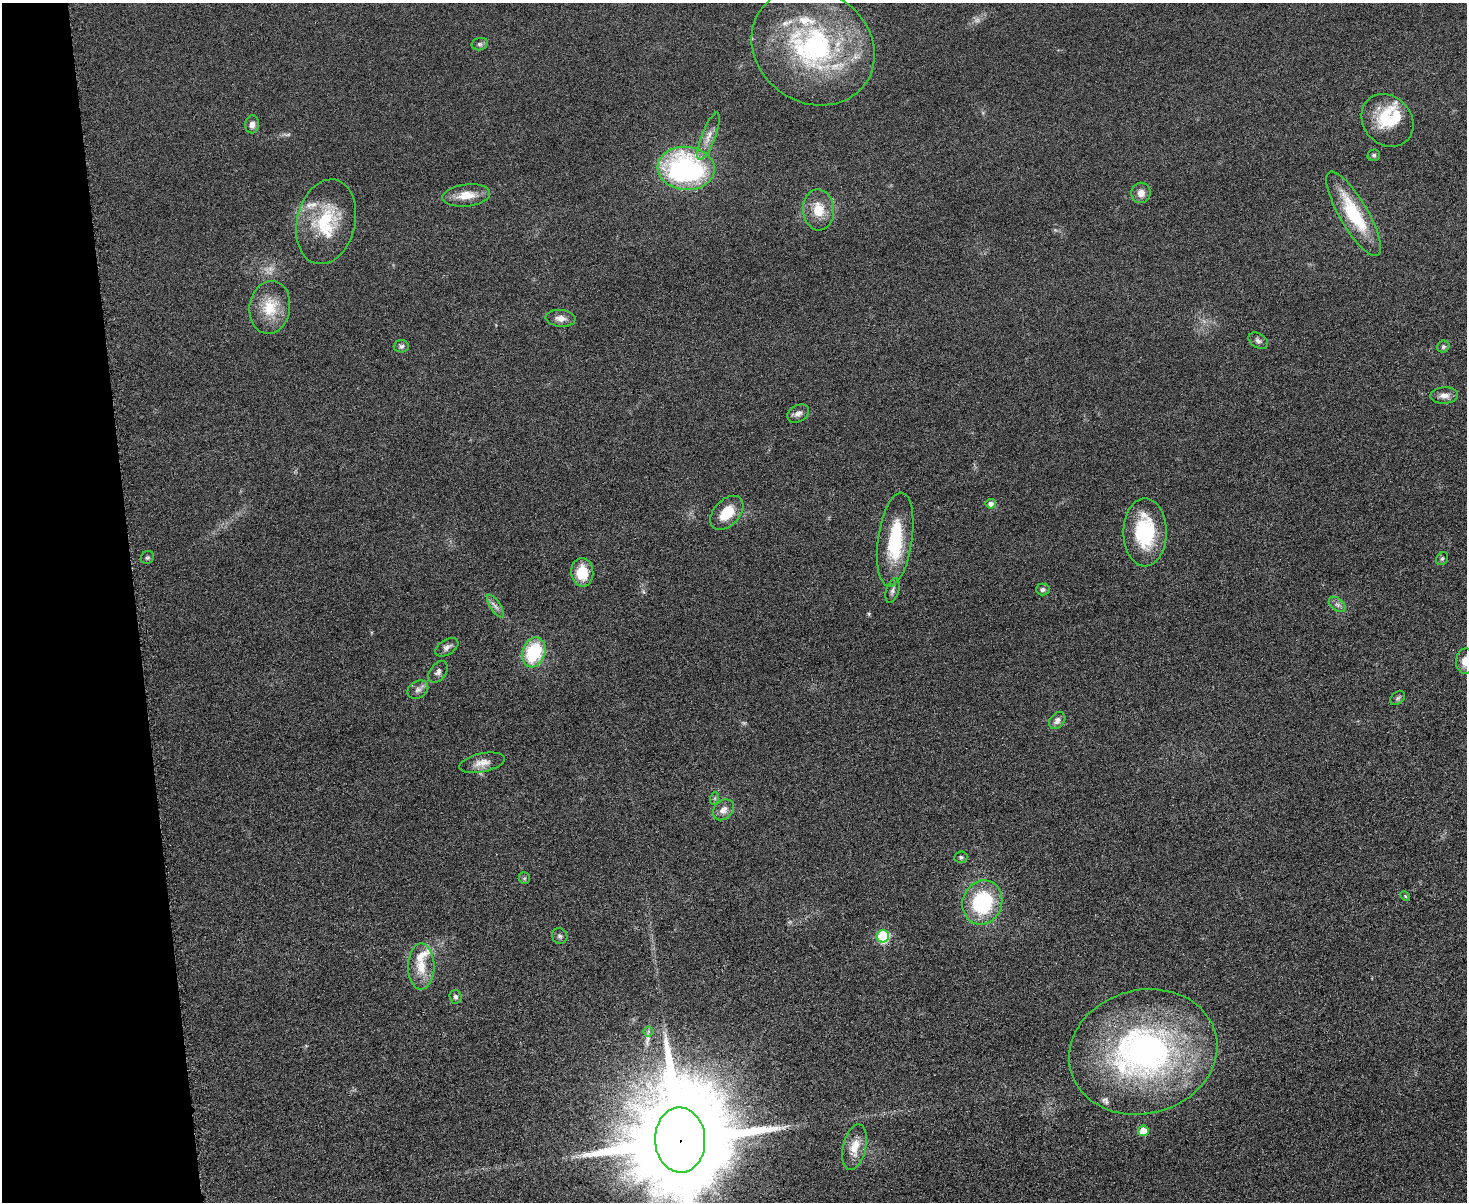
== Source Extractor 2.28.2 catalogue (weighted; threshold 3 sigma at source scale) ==
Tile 4 of 3 x 4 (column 1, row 2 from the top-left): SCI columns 147-1611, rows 2417-3616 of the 4798 x 4820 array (HDU 1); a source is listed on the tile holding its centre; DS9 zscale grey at full resolution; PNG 1469 x 1204 px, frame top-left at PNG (2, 3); each listed source drawn as its Kron ellipse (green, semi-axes under 4 px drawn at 4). Shown black and unused: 9% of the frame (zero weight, under 3 of 6 exposures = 2% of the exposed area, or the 3 px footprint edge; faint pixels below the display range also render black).
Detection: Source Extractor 2.28.2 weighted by HDU 2 'WHT'; one run over the whole footprint, this tile lists its part. Background 0.0583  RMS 0.0089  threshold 0.0364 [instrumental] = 3 sigma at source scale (4.09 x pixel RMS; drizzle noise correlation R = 1.36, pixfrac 0.8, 0.05/0.05 arcsec/px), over >= 5 px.
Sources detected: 64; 4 too faint to see at this stretch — neither listed nor drawn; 7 inside a brighter listed object's ellipse — not listed separately; the other 53 listed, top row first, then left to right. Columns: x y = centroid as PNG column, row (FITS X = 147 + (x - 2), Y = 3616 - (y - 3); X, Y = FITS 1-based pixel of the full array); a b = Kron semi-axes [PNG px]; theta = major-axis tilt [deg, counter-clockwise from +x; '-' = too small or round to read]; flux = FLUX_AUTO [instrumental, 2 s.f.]
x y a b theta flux
480 44 8 6 13 2.1
813 47 64 55 -35 180
1387 120 28 24 -47 36
252 124 9 7 85 4.8
708 136 25 7 69 8.5
1374 155 6 5 - 1.8
686 168 28 21 -5 170
1141 193 10 9 - 6.5
466 195 24 11 6 15
818 210 20 15 -86 20
1354 214 48 14 -60 53
326 222 43 29 77 56
270 307 26 20 81 27
560 318 15 8 -5 6.5
1258 341 11 7 -34 2.9
401 346 7 6 - 2.4
1443 347 6 5 - 1.6
1444 395 14 8 3 6
798 413 11 8 28 4.4
991 504 5 5 - 4.3
727 513 20 13 47 21
1145 532 34 21 -90 59
895 539 47 17 82 53
147 558 7 6 - 1.7
1442 559 7 5 57 1.9
582 572 14 11 -86 23
1043 589 7 6 - 2.5
893 591 13 6 73 3.3
1337 604 9 6 -40 3.1
495 606 13 5 -56 3.6
447 647 13 7 32 4
534 652 15 11 70 55
1465 661 13 9 86 9
438 672 12 8 52 3.7
418 690 11 8 33 4.2
1397 698 8 6 41 2
1057 720 9 7 49 4.3
482 763 23 9 11 9.2
715 798 6 4 71 1.3
723 810 12 9 45 6.2
961 857 6 5 - 1.9
524 878 6 5 - 1.5
1405 896 6 3 -46 0.98
982 902 22 19 68 74
560 936 8 7 - 2.3
883 936 6 6 - 87
421 966 23 13 90 18
456 997 7 6 - 2.3
648 1031 5 5 - 1.6
1143 1052 75 62 14 320
1143 1131 5 5 - 17
680 1140 32 25 -88 29000
855 1147 23 11 77 16
Overlapping masked pixels (flux is a lower limit): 1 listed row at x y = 680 1140
Isophote crosses this tile's border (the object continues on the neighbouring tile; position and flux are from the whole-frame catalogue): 2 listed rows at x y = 1465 661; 680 1140